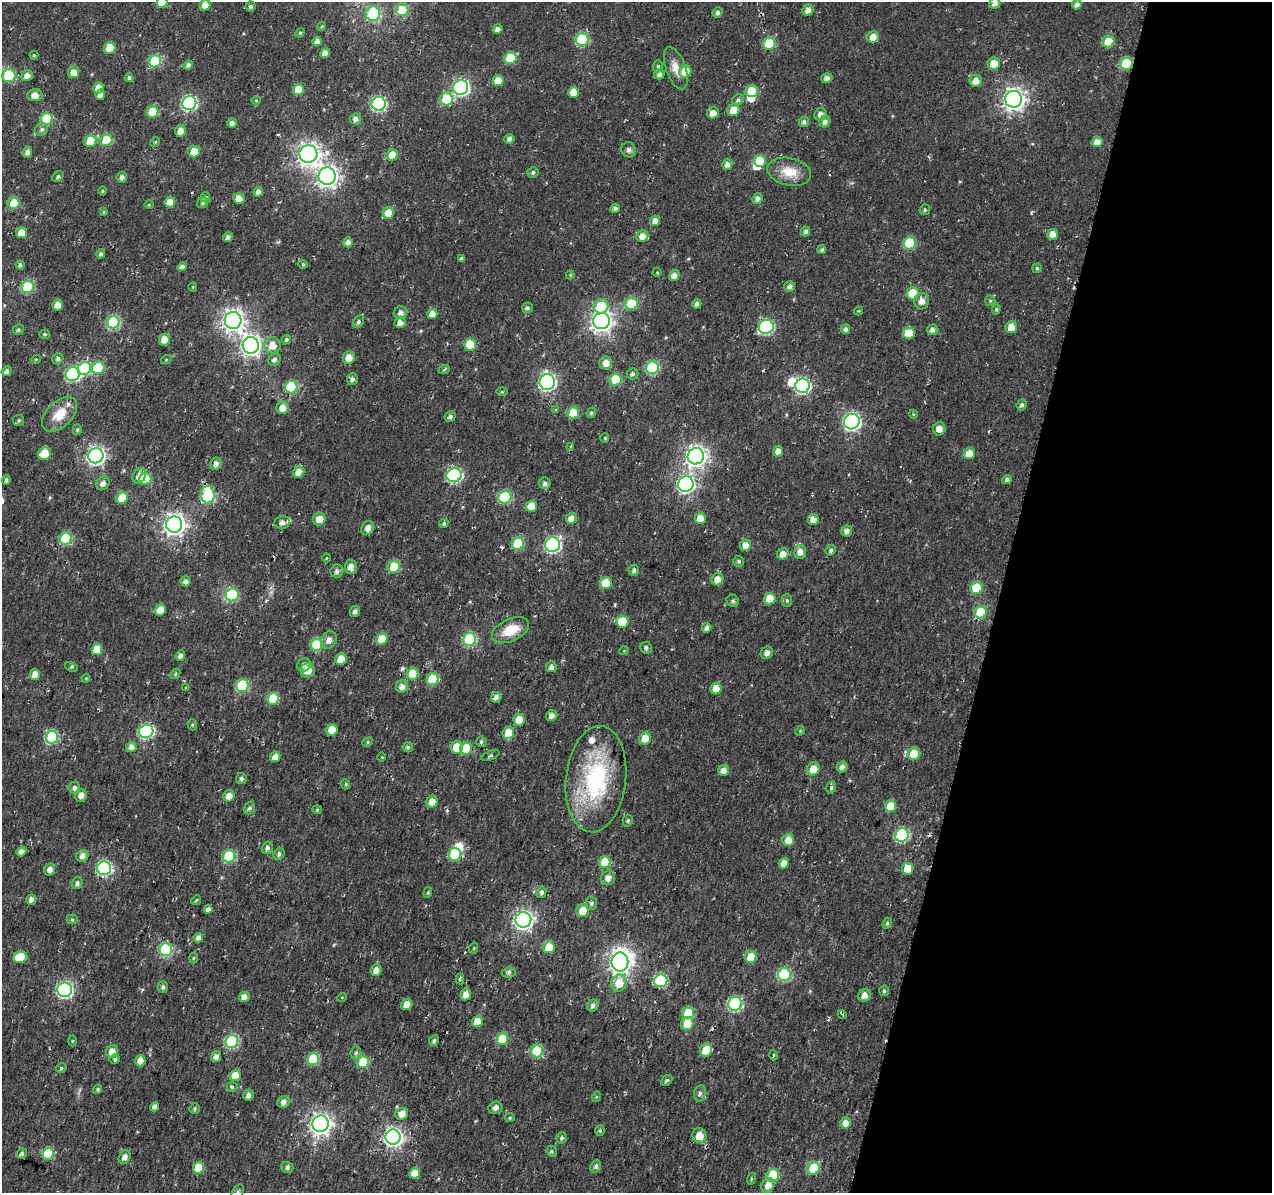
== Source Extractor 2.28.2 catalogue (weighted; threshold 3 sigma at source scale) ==
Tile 8 of 4 x 4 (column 4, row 2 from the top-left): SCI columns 3824-5093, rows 2664-3854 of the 5101 x 5331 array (HDU 1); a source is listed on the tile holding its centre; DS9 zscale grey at full resolution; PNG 1274 x 1195 px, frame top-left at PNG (2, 2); each listed source drawn as its Kron ellipse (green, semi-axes under 4 px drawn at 4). Shown black and unused: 21% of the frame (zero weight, under 2 of 3 exposures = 2% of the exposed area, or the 3 px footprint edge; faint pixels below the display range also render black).
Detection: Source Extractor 2.28.2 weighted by HDU 2 'WHT'; one run over the whole footprint, this tile lists its part. Background 0.0148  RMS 0.0053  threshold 0.0239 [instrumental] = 3 sigma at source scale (4.5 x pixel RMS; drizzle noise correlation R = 1.50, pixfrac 1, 0.0396/0.0396 arcsec/px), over >= 5 px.
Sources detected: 396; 5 inside a brighter object's white glare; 1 cosmic-ray / hot-pixel residue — neither listed nor drawn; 3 inside a brighter listed object's ellipse — not listed separately; the other 387 listed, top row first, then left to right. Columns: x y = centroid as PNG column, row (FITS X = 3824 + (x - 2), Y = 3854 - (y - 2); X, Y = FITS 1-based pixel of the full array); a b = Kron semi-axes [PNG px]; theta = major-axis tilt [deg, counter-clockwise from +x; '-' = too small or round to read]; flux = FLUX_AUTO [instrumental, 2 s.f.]
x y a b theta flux
162 2 5 5 - 11
995 3 6 5 - 2.6
205 5 5 5 - 5
1077 5 5 4 - 2.3
250 6 5 5 - 1.4
402 10 6 6 - 26
808 10 6 5 - 3.1
717 12 5 5 - 1.5
373 14 7 7 - 28
322 26 4 3 - 0.55
497 29 5 4 - 2.4
300 33 5 4 - 0.63
873 37 6 5 - 4.9
582 39 6 6 - 44
317 41 4 4 - 3
1108 42 6 6 - 10
769 44 6 6 - 24
110 48 6 5 - 15
325 53 5 4 - 3.8
34 55 4 4 - 0.75
510 58 6 6 - 24
155 61 6 6 - 40
994 64 6 6 - 6.7
1127 64 6 6 - 28
188 65 4 4 - 2
658 66 6 5 - 0.92
676 68 22 10 -70 6.1
685 71 6 6 - 11
73 72 6 5 - 5.3
659 74 5 5 - 2.4
9 76 6 6 - 23
27 76 6 5 - 3.2
129 78 4 4 - 1.1
827 78 5 5 - 2.5
498 81 5 5 - 6.8
976 81 6 6 - 5
461 87 7 7 - 110
98 88 6 5 - 5.7
298 90 5 5 - 9.7
752 91 6 5 - 12
573 92 5 5 - 5.8
35 95 7 6 - 3.9
100 95 5 4 - 3.2
446 99 6 6 - 23
1014 99 8 8 - 320
256 100 5 3 - 0.54
738 100 6 5 - 1.3
189 103 7 6 - 92
379 104 7 7 - 75
734 110 6 5 - 8.1
152 112 6 5 - 14
713 113 6 5 - 3.8
821 114 6 6 - 2.8
47 119 6 6 - 25
356 119 5 5 - 2.1
804 122 5 5 - 1.5
825 122 6 5 - 2.5
232 123 5 4 - 2.6
42 129 7 6 - 1.4
181 131 6 5 - 4.4
509 139 5 4 - 2
106 140 6 5 - 20
90 141 6 5 - 15
155 142 5 4 - 0.66
1097 142 6 5 - 4.2
628 150 8 7 - 1.8
27 152 5 4 - 2.3
194 152 6 5 - 12
308 154 9 8 - 340
392 155 6 5 - 9.2
760 161 6 6 - 13
727 165 5 5 - 2.5
533 172 5 5 - 1.3
789 172 22 14 -12 10
327 176 8 8 - 300
58 177 6 4 40 1.1
122 177 5 5 - 1.8
103 191 5 3 - 0.48
258 192 5 4 - 2.3
205 197 5 5 - 0.78
757 198 5 5 - 2.2
239 199 6 5 - 4.2
170 202 5 5 - 6.2
14 203 6 5 - 17
203 203 6 5 - 1.2
149 205 4 3 - 0.45
615 208 5 4 - 1.8
925 210 5 5 - 0.91
103 212 4 4 - 0.66
388 213 6 5 - 9.3
655 221 5 5 - 3
806 231 5 4 - 1.5
21 233 5 5 - 6.6
1053 234 5 5 - 5.1
642 236 6 5 - 4.4
228 237 5 5 - 1.7
348 242 5 4 - 2.5
910 243 6 6 - 25
822 250 5 4 - 1.2
101 254 5 4 - 1.3
461 258 4 4 - 1
303 264 5 4 - 0.61
20 265 4 4 - 1.5
182 267 5 4 - 2.6
1037 268 5 5 - 0.77
657 272 4 4 - 0.51
570 275 4 4 - 0.49
674 275 6 5 - 3
790 286 5 5 - 2.1
28 287 6 6 - 48
193 287 4 4 - 0.49
913 293 6 6 - 15
922 301 8 7 - 3.8
990 301 5 5 - 0.77
632 304 6 6 - 25
697 304 4 4 - 1.9
58 305 5 5 - 5.3
601 306 7 7 - 17
527 308 5 5 - 1.2
996 309 5 4 - 0.78
859 311 4 3 - 0.52
400 313 6 6 - 2.4
432 314 5 5 - 5.4
233 320 8 8 - 330
601 321 8 8 - 310
113 322 6 6 - 50
358 322 7 5 56 1.4
400 323 6 5 - 3.1
766 327 7 7 - 81
1011 327 6 5 - 7.2
845 329 5 5 - 1.5
18 330 6 5 - 1.1
932 330 6 5 - 2.4
909 333 6 6 - 14
45 334 5 4 - 0.83
286 339 4 4 - 0.99
164 340 6 5 - 5.5
251 345 8 8 - 260
272 345 8 8 - 5.6
470 345 6 5 - 21
349 358 6 6 - 5.1
36 359 5 3 - 0.48
58 359 6 5 - 1.5
274 359 7 6 - 2
166 360 5 3 - 0.56
606 363 6 6 - 4.7
98 368 6 6 - 26
652 368 6 6 - 46
84 369 7 6 - 38
444 370 6 3 22 0.63
7 371 5 4 - 2.1
73 374 7 7 - 74
633 374 6 5 - 1.4
352 379 6 5 - 1.9
616 380 6 6 - 24
547 382 8 7 - 140
802 386 7 7 - 97
291 387 6 6 - 39
502 392 5 3 - 0.61
1022 405 6 4 66 1.5
282 408 6 6 - 4.8
556 410 4 4 - 0.76
573 413 6 5 - 16
591 413 5 4 - 1
59 414 21 12 44 9.9
913 414 4 3 - 0.56
450 416 6 5 - 1.5
19 420 5 5 - 1.1
852 422 8 7 - 150
939 429 6 6 - 3.3
77 430 5 4 - 0.81
605 438 4 4 - 0.52
571 446 3 3 - 2.6
778 451 5 5 - 3.1
44 454 7 6 - 8.8
969 454 6 5 - 8.6
96 456 8 7 - 190
696 456 8 8 - 310
216 464 6 5 - 2.7
299 472 6 5 - 6.3
454 475 7 7 - 89
139 476 8 6 57 3.3
145 479 6 6 - 21
6 480 5 3 - 1.1
1007 480 5 4 - 1.4
103 483 7 6 - 2.7
545 483 6 5 - 1.8
686 484 8 7 - 140
208 495 9 6 -86 45
505 497 6 6 - 47
122 498 6 5 - 12
531 506 5 5 - 8.8
571 518 6 5 - 3.5
319 519 6 6 - 5.3
700 519 5 5 - 8.8
813 519 5 5 - 3.4
282 522 7 6 - 2.4
444 523 5 4 - 1
174 524 8 8 - 320
368 528 7 6 - 2.6
847 531 6 5 - 2.5
66 539 6 6 - 31
518 544 6 6 - 31
553 545 7 7 - 110
745 545 6 5 - 4.5
831 550 6 5 - 1.3
800 552 7 6 - 3.3
783 554 6 5 - 4.1
327 558 4 3 - 0.44
739 561 5 5 - 1
351 567 7 6 - 3.5
394 567 6 6 - 20
634 570 5 5 - 1.6
337 571 6 6 - 2.1
717 579 6 6 - 4.3
186 581 5 5 - 2.1
606 583 6 6 - 11
977 588 6 6 - 22
232 595 6 6 - 30
770 599 6 5 - 13
787 600 6 5 - 1.1
733 601 6 5 - 1.1
160 610 6 5 - 8.1
355 611 5 5 - 1.6
981 612 6 6 - 24
622 621 6 6 - 13
707 628 5 4 - 1.9
511 630 19 11 25 12
382 639 6 5 - 13
329 640 9 7 58 3.2
470 640 6 6 - 52
317 645 6 6 - 36
646 648 6 6 - 1.3
97 650 6 5 - 8.6
624 651 5 3 - 0.38
767 653 6 5 - 2.5
180 656 5 4 - 2
341 659 6 5 - 11
304 665 7 6 - 1.9
71 667 7 4 -23 0.84
551 667 5 5 - 2.8
308 671 7 7 - 6.7
35 674 5 5 - 4.8
175 674 6 4 46 0.74
412 674 6 5 - 18
86 678 4 3 - 0.41
433 679 6 5 - 18
242 686 6 6 - 43
402 687 6 6 - 3.5
186 688 3 2 - 0.45
716 689 6 5 - 7.6
496 697 5 5 - 2.3
273 699 6 5 - 19
552 716 6 5 - 2.7
519 720 6 6 - 8.1
192 725 5 4 - 0.8
332 730 5 5 - 12
146 731 7 6 - 77
800 731 5 4 - 0.58
508 733 6 5 - 9.9
52 737 6 6 - 42
645 738 6 5 - 8.4
368 742 5 4 - 0.76
481 742 5 5 - 1.1
131 747 5 5 - 2.9
408 747 5 5 - 1.1
457 747 6 6 - 10
466 749 6 6 - 20
914 754 6 6 - 11
490 756 9 4 21 1
275 757 5 5 - 4.1
382 757 5 3 - 0.47
842 767 6 5 - 2.3
813 769 7 6 - 7.6
724 770 5 5 - 3.4
241 778 5 5 - 1.4
596 779 53 30 84 60
345 784 5 3 - 0.61
75 788 6 5 - 2
831 788 6 4 77 1
81 795 6 6 - 3.2
229 796 6 5 - 4.6
432 802 6 5 - 5.3
891 806 6 5 - 12
249 808 6 5 - 1.3
317 810 5 4 - 0.62
628 821 6 5 - 1.1
902 835 7 6 - 62
788 840 6 6 - 5.9
267 848 6 5 - 1.7
21 851 5 4 - 2.9
279 854 6 5 - 1.4
455 854 6 6 - 31
82 856 6 5 - 2.4
229 856 6 6 - 40
605 862 6 5 - 18
784 863 5 5 - 4.8
104 868 7 7 - 95
50 869 6 5 - 2.6
908 869 6 5 - 11
608 878 7 7 - 3.3
77 883 6 5 - 1.6
541 892 6 5 - 1.4
428 893 5 4 - 0.71
31 900 5 4 - 3.1
196 900 5 4 - 0.65
592 903 6 5 - 1.3
208 909 4 4 - 2.4
582 911 6 6 - 9.1
72 919 5 5 - 0.86
523 920 8 7 - 220
887 923 6 4 68 0.84
198 938 5 4 - 2.4
549 947 6 5 - 13
474 948 5 3 - 0.51
166 950 6 6 - 53
20 957 7 5 8 16
751 957 6 5 - 11
193 958 5 3 - 0.58
620 962 9 8 - 360
376 970 6 5 - 4.2
509 973 7 5 8 1.3
784 975 6 6 - 45
460 979 5 3 - 0.86
661 981 7 6 - 52
619 983 8 7 - 9.1
163 987 6 5 - 1.3
65 990 7 7 - 110
884 991 5 5 - 1
466 994 6 5 - 4.4
865 995 6 6 - 3.6
244 997 5 5 - 3.5
342 997 5 3 - 0.44
735 1004 7 6 - 73
407 1005 6 5 - 5.2
593 1005 6 5 - 1.9
688 1013 6 5 - 21
842 1014 5 3 - 0.57
477 1021 6 5 - 6.8
687 1024 6 6 - 10
502 1039 6 5 - 20
72 1041 5 3 - 0.55
232 1041 6 6 - 52
434 1041 5 4 - 1.3
706 1050 7 5 66 9.7
537 1051 6 6 - 25
112 1052 6 6 - 5.5
356 1053 6 5 - 1.1
774 1055 5 3 - 0.56
216 1056 5 5 - 2.5
115 1059 5 4 - 1.3
313 1059 6 5 - 23
140 1061 5 5 - 6.7
363 1062 6 5 - 22
61 1068 5 4 - 1
235 1076 5 5 - 8.7
667 1080 6 5 - 0.98
232 1087 5 5 - 0.91
98 1089 5 4 - 0.88
700 1093 8 6 76 1.4
248 1095 5 5 - 1.8
596 1097 5 3 - 0.56
284 1102 6 6 - 3
154 1107 5 4 - 1.8
195 1108 5 5 - 1
495 1108 7 6 - 1.9
402 1114 6 5 - 6.1
510 1118 5 3 - 0.63
846 1123 5 5 - 4.5
320 1124 8 8 - 320
600 1131 5 4 - 0.82
700 1136 8 7 - 7
393 1137 7 7 - 210
561 1138 6 5 - 1.2
552 1151 6 5 - 0.96
22 1154 5 5 - 1.3
48 1154 6 5 - 23
125 1157 7 5 59 2.7
596 1166 6 5 - 1.5
287 1167 6 5 - 1.4
198 1168 6 5 - 15
814 1168 6 6 - 27
415 1173 5 5 - 6.9
773 1175 6 6 - 24
751 1179 6 4 72 0.6
768 1185 7 6 - 4.5
238 1192 8 5 60 1.3
Overlapping masked pixels (flux is a lower limit): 2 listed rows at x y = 1127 64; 208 495
Isophote crosses this tile's border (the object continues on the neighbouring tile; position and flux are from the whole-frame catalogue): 3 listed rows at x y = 162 2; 995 3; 238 1192